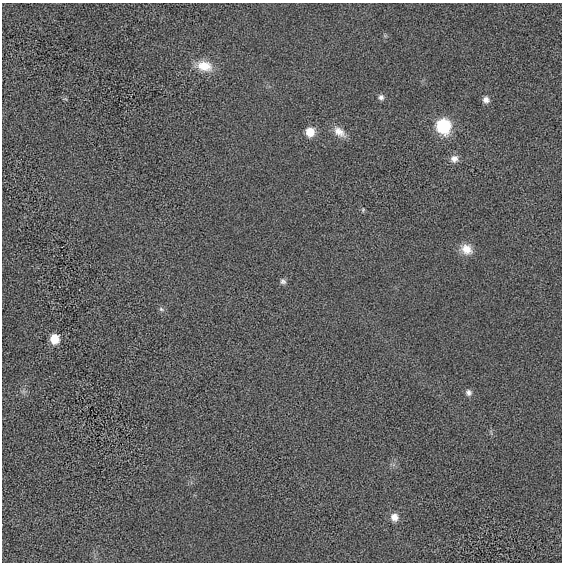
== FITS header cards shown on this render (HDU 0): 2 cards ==
NAXIS1  =                  560 / length of data axis 1
NAXIS2  =                  560 / length of data axis 2

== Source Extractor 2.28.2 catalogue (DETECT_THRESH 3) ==
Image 560 x 560 px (HDU 0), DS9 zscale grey, 1 PNG px = 1 image px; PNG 564 x 564 px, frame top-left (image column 1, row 560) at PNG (2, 3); no overlay
Background 6.24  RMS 180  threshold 548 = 3 sigma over >= 5 px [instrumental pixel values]
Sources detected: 14; all 14 listed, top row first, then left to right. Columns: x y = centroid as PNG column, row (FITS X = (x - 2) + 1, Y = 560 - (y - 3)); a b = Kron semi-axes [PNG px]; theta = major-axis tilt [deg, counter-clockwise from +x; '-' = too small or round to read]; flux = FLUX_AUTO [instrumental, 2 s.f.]
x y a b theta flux
204 66 21 13 -11 230000
381 97 7 7 - 40000
486 100 8 7 - 59000
443 126 11 10 - 900000
310 132 9 8 - 190000
339 132 18 10 -41 130000
454 159 11 9 23 75000
363 210 6 4 71 15000
466 249 15 12 -36 160000
283 281 8 7 - 37000
161 309 8 5 -31 27000
55 339 8 7 - 240000
468 393 8 7 - 46000
394 517 10 8 -59 97000